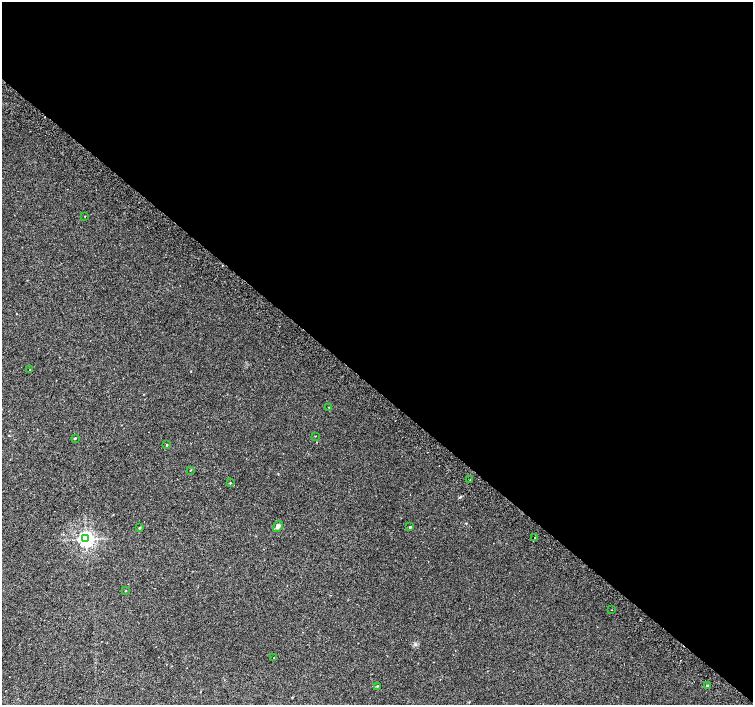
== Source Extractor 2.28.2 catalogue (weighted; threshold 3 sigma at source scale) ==
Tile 3 of 4 x 4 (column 3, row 1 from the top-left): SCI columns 3042-4543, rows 4487-5892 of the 6074 x 6092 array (HDU 1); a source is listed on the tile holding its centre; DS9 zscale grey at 2 x 2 block average (1 PNG px = mean of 2 x 2 image px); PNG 755 x 707 px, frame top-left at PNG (2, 2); each listed source drawn as its Kron ellipse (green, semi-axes under 4 px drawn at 4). Shown black and unused: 55% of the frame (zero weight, under 2 of 3 exposures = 2% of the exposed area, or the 3 px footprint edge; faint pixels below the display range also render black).
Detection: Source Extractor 2.28.2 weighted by HDU 2 'WHT'; one run over the whole footprint, this tile lists its part. Background 0.021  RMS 0.0081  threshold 0.0363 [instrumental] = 3 sigma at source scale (4.5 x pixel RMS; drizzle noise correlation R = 1.50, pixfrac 1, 0.0396/0.0396 arcsec/px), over >= 5 px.
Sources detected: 21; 2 cosmic-ray / hot-pixel residue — neither listed nor drawn; the other 19 listed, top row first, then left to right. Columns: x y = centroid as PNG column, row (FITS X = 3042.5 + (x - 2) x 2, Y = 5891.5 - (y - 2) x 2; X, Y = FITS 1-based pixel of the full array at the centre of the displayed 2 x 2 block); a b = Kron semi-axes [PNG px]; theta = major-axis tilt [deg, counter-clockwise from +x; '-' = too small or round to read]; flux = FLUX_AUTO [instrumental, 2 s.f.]
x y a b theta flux
85 216 2 2 - 0.77
30 370 2 2 - 0.89
329 407 2 2 - 0.77
315 436 2 2 - 0.59
75 438 2 2 - 1.5
166 445 2 2 - 1.7
190 470 2 2 - 0.72
470 480 2 2 - 0.74
230 483 2 2 - 1.1
278 526 6 4 53 4.9
410 527 2 2 - 2.7
139 528 2 2 - 1.5
535 538 2 2 - 0.77
86 539 4 4 - 530
126 591 2 2 - 0.71
612 610 2 2 - 1.2
274 658 2 2 - 0.52
377 686 2 2 - 1.6
707 686 2 2 - 2.9
Diffuse or blended objects may show on this block-average render without a row.